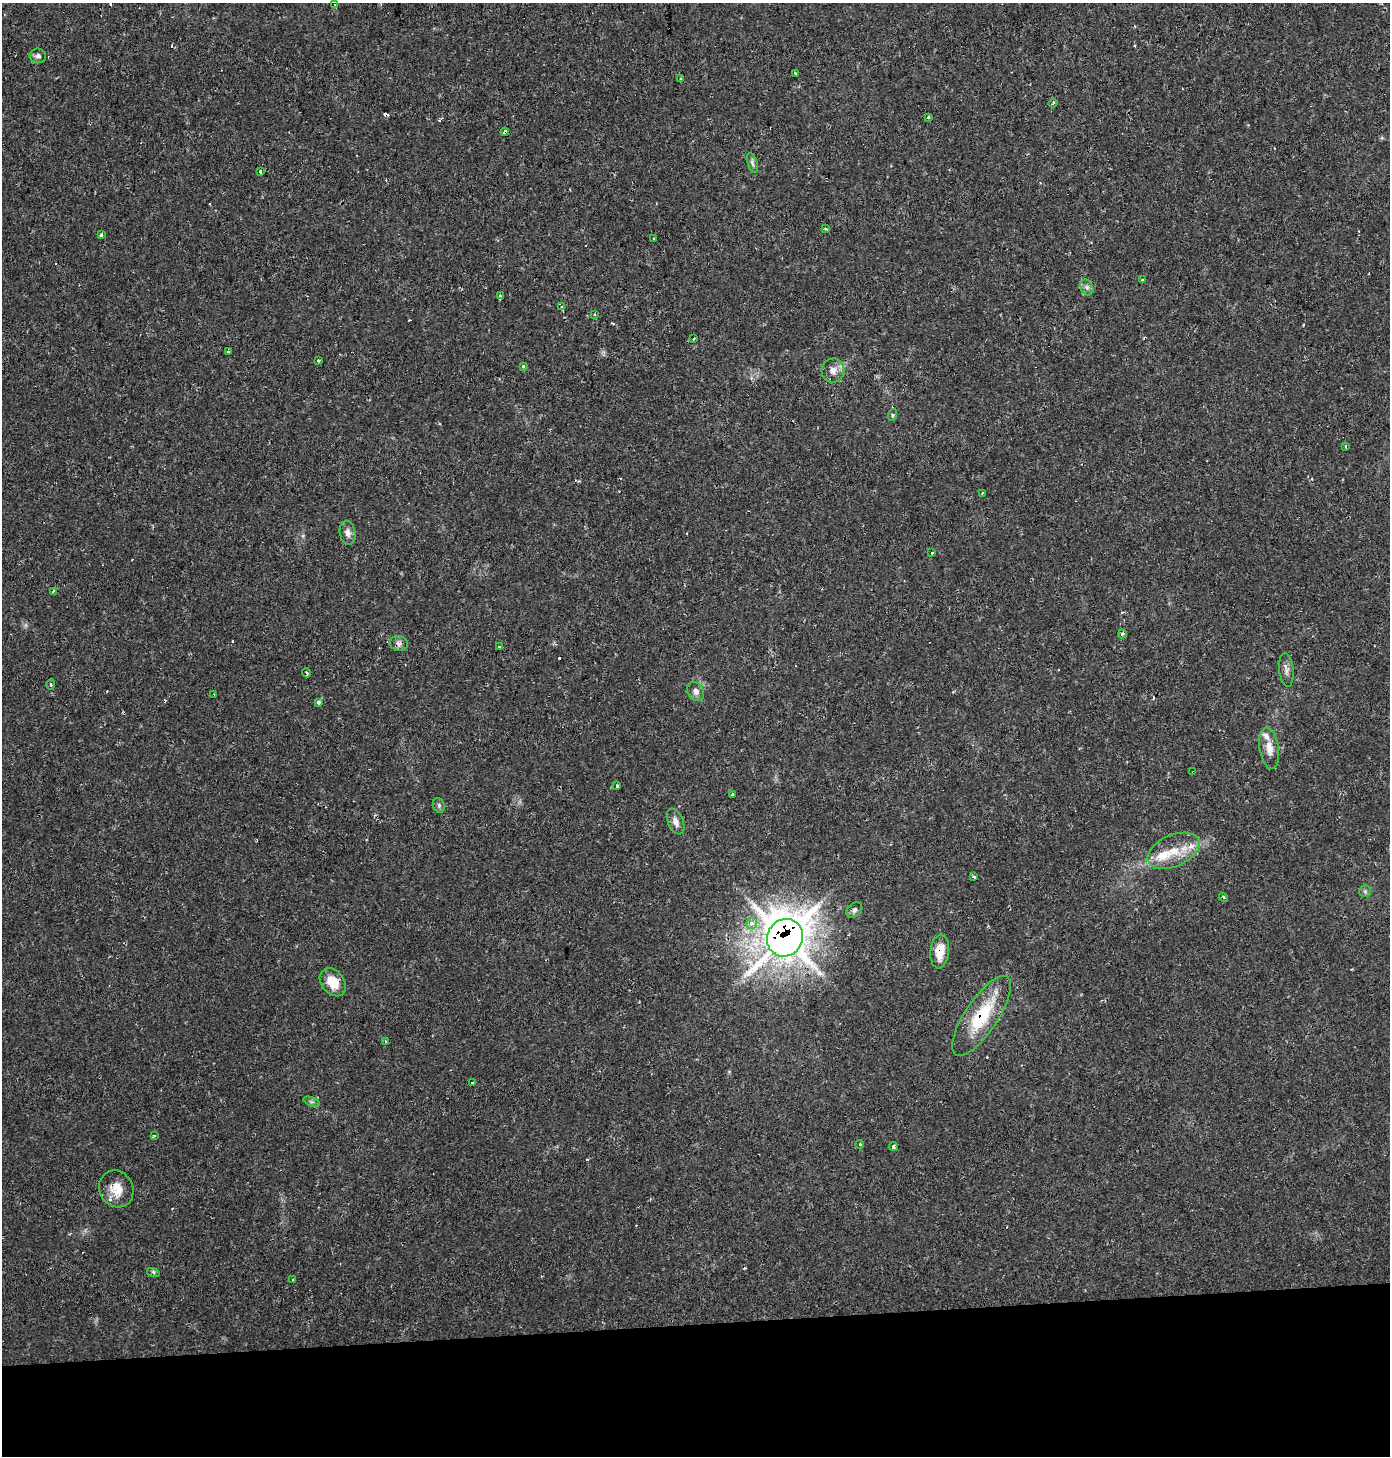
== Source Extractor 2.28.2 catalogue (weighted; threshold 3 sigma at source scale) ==
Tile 8 of 3 x 3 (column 2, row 3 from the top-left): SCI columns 1395-2782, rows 33-1486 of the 4170 x 4428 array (HDU 1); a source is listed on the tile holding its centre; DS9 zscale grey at full resolution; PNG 1392 x 1458 px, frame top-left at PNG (2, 3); each listed source drawn as its Kron ellipse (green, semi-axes under 4 px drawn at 4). Shown black and unused: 9% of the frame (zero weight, under 2 of 3 exposures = <1% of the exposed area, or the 3 px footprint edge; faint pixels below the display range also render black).
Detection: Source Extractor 2.28.2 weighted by HDU 2 'WHT'; one run over the whole footprint, this tile lists its part. Background 0.0306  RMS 0.0027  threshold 0.0123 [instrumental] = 3 sigma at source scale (4.5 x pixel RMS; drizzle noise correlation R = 1.50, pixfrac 1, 0.0396/0.0396 arcsec/px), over >= 5 px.
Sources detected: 88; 23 cosmic-ray / hot-pixel residue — neither listed nor drawn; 3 inside a brighter listed object's ellipse — not listed separately; the other 62 listed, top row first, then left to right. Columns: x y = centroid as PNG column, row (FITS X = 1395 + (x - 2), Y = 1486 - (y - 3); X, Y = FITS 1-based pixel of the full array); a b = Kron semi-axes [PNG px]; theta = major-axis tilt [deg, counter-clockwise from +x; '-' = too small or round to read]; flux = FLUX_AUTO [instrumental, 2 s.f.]
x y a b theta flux
334 5 3 2 - 0.58
38 56 8 7 - 0.89
795 73 3 2 - 0.4
681 79 3 3 - 0.41
1053 103 4 3 - 0.33
928 117 3 3 - 0.66
505 132 4 3 - 5.4
752 163 10 5 -72 0.76
260 171 3 3 - 0.85
825 229 4 3 - 0.88
101 235 3 3 - 3.7
654 238 3 2 - 0.52
1142 280 3 3 - 0.37
1087 287 8 6 -69 0.89
500 295 3 3 - 0.87
562 306 4 3 - 36
595 314 3 3 - 0.45
694 339 3 3 - 1.4
228 351 3 3 - 0.61
318 360 3 3 - 1.3
523 366 3 3 - 0.37
833 370 12 11 - 2.3
892 415 6 3 72 0.38
1346 446 3 3 - 0.56
982 493 3 2 - 0.38
348 533 12 8 -80 1.5
932 553 3 3 - 0.62
53 591 3 3 - 1.8
1122 634 4 4 - 0.71
399 643 9 7 -11 1.1
500 647 3 3 - 1.6
1286 670 17 7 -84 1.4
306 673 4 3 - 0.67
51 685 5 4 - 0.47
696 691 10 8 -60 1.3
213 695 4 3 - 0.54
318 702 4 4 - 0.58
1269 748 21 9 -81 3.1
1193 772 3 2 - 0.35
617 786 4 3 - 0.75
732 794 3 3 - 0.98
439 805 7 5 -70 0.58
676 822 13 7 -67 1.7
1173 851 27 16 24 7.6
974 876 3 3 - 0.4
1365 891 6 6 - 0.54
1223 898 5 4 - 0.51
854 910 9 6 43 0.93
752 923 5 5 - 1.7
785 938 19 17 60 660
940 951 17 9 83 5.2
333 982 15 11 -52 5.4
982 1016 47 16 56 15
385 1042 3 3 - 0.45
472 1082 3 3 - 3.2
312 1102 8 4 -19 0.55
154 1136 4 2 - 0.29
860 1144 4 3 - 0.2
893 1146 4 4 - 0.72
116 1189 19 16 -61 4.8
153 1272 6 4 -17 0.48
293 1280 3 3 - 0.73
Overlapping masked pixels (flux is a lower limit): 7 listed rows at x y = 505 132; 213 695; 1193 772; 785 938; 940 951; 333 982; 982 1016